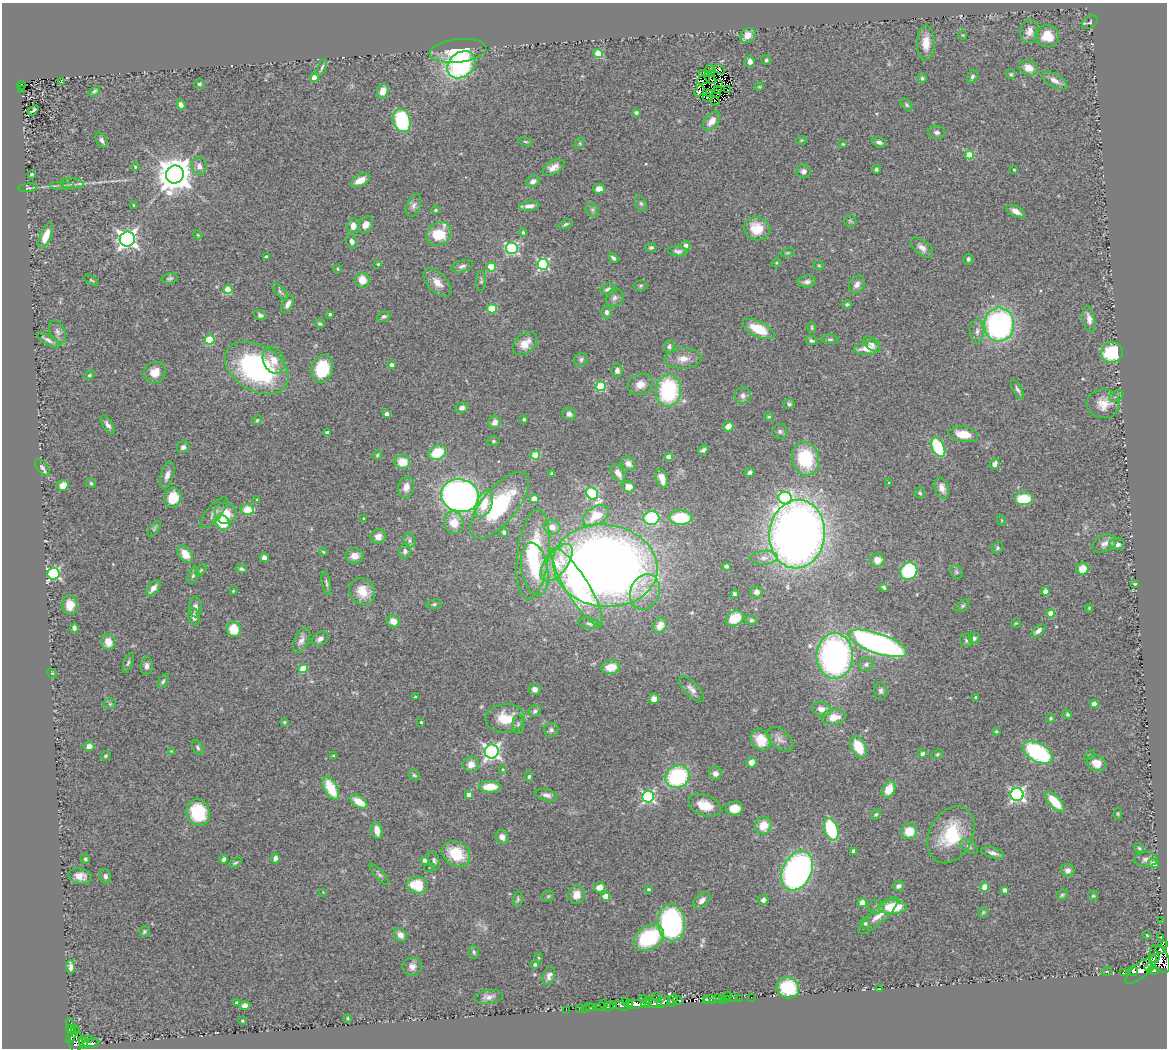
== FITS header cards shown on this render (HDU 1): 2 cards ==
NAXIS1  =                 1165
NAXIS2  =                 1046

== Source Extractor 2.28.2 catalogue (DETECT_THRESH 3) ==
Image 1165 x 1046 px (HDU 1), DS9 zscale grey, 1 PNG px = 1 image px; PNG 1169 x 1050 px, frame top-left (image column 1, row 1046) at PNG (2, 3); each listed source drawn as its Kron ellipse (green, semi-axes under 4 px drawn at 4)
Background 0.915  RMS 0.067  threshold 0.2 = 3 sigma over >= 5 px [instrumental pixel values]
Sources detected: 452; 6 with non-positive FLUX_AUTO (blend fragments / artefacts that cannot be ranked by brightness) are neither listed nor drawn; the other 446 listed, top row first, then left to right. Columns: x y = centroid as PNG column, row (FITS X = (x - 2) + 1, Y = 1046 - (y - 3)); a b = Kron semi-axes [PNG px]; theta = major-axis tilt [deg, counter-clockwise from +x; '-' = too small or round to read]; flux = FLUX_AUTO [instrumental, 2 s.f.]
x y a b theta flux
1090 22 8 5 36 7.6
1029 31 12 9 81 32
748 35 8 6 39 43
963 35 5 3 - 3.4
1047 36 12 11 - 77
926 43 17 9 89 63
458 51 28 11 6 130
598 53 4 4 - 170
766 60 5 4 - 7.8
750 61 6 5 - 18
461 65 15 12 40 620
322 67 9 3 67 9.5
1028 68 10 7 -23 42
709 69 4 2 - 5
720 69 5 2 - 0.48
703 73 4 3 - 1.7
711 73 3 2 - 3.8
1011 74 4 4 - 6
972 77 7 5 59 10
314 78 4 4 - 53
922 78 5 5 - 8.2
711 79 5 2 - 2
703 80 7 2 23 1.6
1055 80 14 6 -30 28
61 81 3 2 - 2.5
718 83 4 2 - 0.87
199 84 5 4 - 7.4
21 85 4 3 - 22
759 87 5 3 - 3.5
21 89 3 2 - 7.4
717 89 2 2 - 5.3
728 90 4 2 - 1.4
94 91 6 4 37 7.1
383 91 7 5 73 57
699 91 6 4 49 16
709 93 4 2 - 3.7
717 93 3 2 - 3.6
708 97 5 3 - 11
715 101 5 2 - 1.2
181 105 5 4 - 17
906 105 7 4 -45 7.9
33 110 6 3 39 6.4
636 113 3 3 - 12
402 121 12 9 -73 360
712 121 11 6 51 38
937 132 9 6 -6 15
102 140 8 5 -62 13
801 141 5 3 - 4.2
525 142 7 3 -9 6
879 142 7 5 -15 16
580 143 6 4 72 5.3
843 144 4 3 - 3.7
969 155 4 4 - 140
199 166 9 7 -76 23
135 167 4 3 - 4
553 167 12 6 28 30
876 169 4 4 - 8.1
1014 170 4 2 - 3.5
803 171 7 7 - 17
32 174 4 3 - 6.6
175 174 9 8 - 10000
360 180 10 5 27 57
533 181 7 5 24 21
72 184 11 5 -5 14
62 185 12 2 0 10
28 188 9 4 7 8.5
599 189 6 5 - 27
641 203 8 5 -63 11
134 205 3 3 - 5.1
414 206 12 6 66 20
529 206 10 5 7 26
436 210 4 3 - 5.5
592 210 7 6 - 10
1016 211 10 5 -28 34
850 221 6 6 - 8.1
566 224 7 3 20 7.8
366 225 9 7 56 34
353 226 7 6 - 37
757 229 13 11 -15 110
523 232 4 4 - 7.7
439 234 13 11 41 150
198 235 5 3 - 4.2
46 236 13 5 68 67
127 239 7 7 - 2000
352 242 6 5 - 16
686 245 4 4 - 15
651 247 5 4 - 9.4
512 248 6 5 - 520
922 248 13 7 -40 24
678 251 10 5 -6 14
788 253 7 3 9 6.6
266 256 3 3 - 7.4
613 258 6 3 -45 9.7
968 259 6 5 - 9.4
776 263 5 4 - 4.6
378 264 4 4 - 4.2
543 264 5 5 - 580
462 266 11 5 16 16
819 266 5 3 - 4.7
491 267 5 4 - 170
337 269 5 3 - 4.3
170 278 8 5 11 9.9
91 280 7 3 -35 5.6
362 280 8 7 - 59
481 281 10 5 86 9.8
807 282 9 5 2 16
437 283 17 9 -45 49
857 284 9 7 55 23
640 286 7 5 2 7.5
228 289 4 4 - 140
608 289 8 6 7 19
280 292 10 4 -47 11
615 298 9 8 - 17
288 304 9 5 62 24
847 304 4 4 - 6.9
492 309 5 4 - 180
606 312 6 5 - 16
330 314 3 3 - 7
260 315 6 4 -26 13
384 316 7 5 21 10
1089 319 13 6 -78 26
320 324 5 4 - 6.8
999 325 17 15 86 1100
812 328 5 3 - 4.9
759 329 17 7 -25 130
977 331 12 7 89 21
58 332 12 7 -62 19
830 339 9 3 -4 7.1
48 340 13 4 -31 16
210 340 5 4 - 270
811 341 6 4 -21 9.5
525 344 14 9 41 53
872 344 9 5 -40 17
669 346 6 5 - 10
867 348 13 6 6 65
1112 353 11 10 - 240
581 359 7 6 - 11
683 359 18 10 3 47
274 360 14 10 -66 63
391 365 4 4 - 18
256 368 34 22 -31 880
322 369 14 10 76 190
617 371 7 5 83 15
155 372 11 10 - 52
90 375 5 4 - 7.5
640 384 13 10 17 44
601 386 5 5 - 310
1017 389 10 4 -61 13
668 390 16 12 86 460
743 396 8 8 - 18
1117 396 7 5 27 8.6
789 404 6 4 -19 8.4
1103 404 16 14 1 58
462 408 6 5 - 18
387 414 4 4 - 20
569 414 7 6 - 18
769 417 4 4 - 5.3
524 419 3 3 - 9.4
257 420 5 4 - 5.6
495 422 6 6 - 25
108 425 10 5 -56 17
728 426 5 5 - 48
780 431 7 7 - 13
327 433 4 4 - 18
963 434 15 7 -8 74
493 441 6 5 - 7.3
183 447 6 5 - 13
938 447 10 6 -63 290
703 450 6 4 31 11
437 453 9 7 26 160
377 455 5 4 - 5.8
535 455 4 4 - 150
669 457 4 4 - 48
805 459 17 13 -77 260
402 462 7 7 - 78
628 464 7 6 - 27
994 464 6 4 62 32
42 467 9 5 -52 15
749 472 5 4 - 13
618 473 10 6 -58 26
552 474 3 3 - 6.2
167 475 14 6 73 25
662 478 10 5 -71 38
91 483 5 4 - 7.2
889 483 3 3 - 7
63 485 6 5 - 52
406 487 11 7 75 34
629 487 6 5 - 42
942 488 10 7 -71 33
592 493 7 5 -47 460
920 493 5 5 - 8.6
460 496 19 16 -17 1900
173 498 10 8 75 100
785 498 7 6 - 520
534 499 4 4 - 96
1024 499 9 7 0 130
257 500 3 3 - 5.7
484 504 14 8 69 94
499 505 41 17 51 390
247 509 7 5 -9 120
214 513 19 7 50 25
226 513 11 10 - 80
596 516 14 9 32 91
364 518 3 3 - 4.1
651 518 8 7 - 330
681 518 11 7 -1 200
1001 520 5 3 - 4.1
223 523 8 6 -39 140
454 523 11 10 - 78
552 527 8 7 - 24
154 529 9 4 55 7.6
504 532 5 4 - 8.2
797 534 34 28 82 4400
378 537 8 7 - 29
410 541 7 5 -75 12
1105 543 13 8 24 27
1117 544 7 6 - 18
997 548 6 5 - 7.4
405 551 7 6 - 14
323 552 4 3 - 4.4
185 554 9 6 -51 65
533 554 45 16 83 260
354 556 9 7 -3 37
264 557 5 4 - 15
764 558 13 7 4 26
877 560 7 6 - 36
557 563 22 11 52 180
605 566 52 41 -8 5100
726 566 4 3 - 15
241 569 5 4 - 9.4
535 569 27 13 -80 130
1083 569 6 5 - 65
201 570 7 4 46 6.3
909 571 9 8 - 360
956 572 7 6 - 8.4
54 574 6 6 - 650
193 575 9 5 73 11
326 583 12 3 -79 10
1135 584 3 3 - 6.9
577 587 45 11 -58 700
884 587 4 3 - 8.3
153 588 9 5 50 28
233 591 4 3 - 4.2
362 591 14 12 -56 76
645 592 18 14 69 88
756 592 6 6 - 20
1045 592 4 4 - 54
734 594 4 3 - 9.5
434 604 7 5 10 8.7
70 605 10 7 -85 72
963 606 8 5 38 8.4
195 607 10 6 -90 26
1089 608 4 4 - 4.2
1050 613 4 4 - 52
194 617 9 5 -74 20
735 618 9 7 26 110
751 620 6 5 - 8.9
393 621 7 6 - 37
589 623 11 5 -9 12
1016 623 5 4 - 4.2
660 625 8 6 58 53
74 628 4 4 - 16
234 629 8 7 - 100
1038 631 8 5 42 18
974 638 6 5 - 13
320 639 9 6 33 20
301 640 13 7 65 26
966 640 7 6 - 10
108 642 8 6 -72 51
878 643 30 10 -19 1600
835 656 23 18 -90 1400
128 663 10 4 70 9.8
866 664 8 6 18 13
147 666 9 6 88 18
611 667 9 7 8 67
303 669 4 4 - 130
52 673 5 4 - 5.2
163 681 8 4 57 9.5
535 689 6 5 - 22
691 689 17 7 -45 25
881 691 9 6 -85 13
415 697 3 3 - 6.4
976 697 3 3 - 7.1
654 699 5 5 - 47
110 704 5 5 - 8
1094 704 4 4 - 47
821 709 10 7 -19 35
535 711 6 5 - 10
1067 714 5 4 - 6.7
834 717 12 8 6 64
505 718 19 14 4 100
1051 718 4 4 - 5.6
284 722 4 4 - 4.8
421 722 3 3 - 5.1
518 725 9 5 89 11
551 730 7 7 - 14
996 731 3 3 - 5.4
780 739 15 9 -41 30
761 740 11 9 -54 94
89 746 5 5 - 30
858 747 11 7 -63 110
198 748 8 5 -61 9.9
171 751 3 3 - 3.1
492 752 7 7 - 1300
1038 753 16 9 -29 440
922 754 4 4 - 11
937 754 6 4 23 6.4
1090 755 6 4 27 7.3
105 756 5 4 - 6.7
334 756 3 3 - 5.1
752 763 5 5 - 26
1096 763 10 8 -27 50
471 764 8 7 - 35
503 769 4 3 - 3.8
715 773 6 6 - 21
414 775 6 5 - 7.3
529 776 5 4 - 7
677 777 12 11 - 450
490 787 11 5 0 100
331 788 12 6 -62 150
889 789 9 6 60 73
469 795 4 4 - 34
547 795 11 6 -14 19
1017 795 6 6 - 1100
648 796 6 6 - 710
359 802 9 5 -33 92
1055 802 13 5 -48 120
705 805 17 10 -20 75
735 808 8 7 - 59
198 813 13 11 -74 230
1118 814 6 4 85 5.7
876 815 6 4 47 6
763 825 9 8 - 78
831 829 11 6 -71 340
377 831 9 5 -78 50
909 831 8 8 - 83
951 835 30 21 63 230
502 837 7 6 - 24
969 847 10 6 -33 13
1139 848 6 4 -43 6.6
853 851 4 4 - 27
993 853 11 5 -15 20
456 854 15 12 -33 160
275 858 5 4 - 20
85 859 5 4 - 7.8
224 859 4 4 - 13
1146 859 11 7 2 20
424 860 4 3 - 14
434 861 9 5 -79 13
235 863 7 4 30 6.9
1153 864 5 4 - 32
429 867 5 3 - 3.3
1068 870 7 6 - 20
797 871 21 14 64 1300
379 874 13 4 -48 12
80 876 12 7 -10 37
105 876 7 5 -77 13
417 885 10 8 -12 140
898 886 5 4 - 15
599 887 6 5 - 48
985 887 4 4 - 100
648 889 3 3 - 6.5
1004 890 4 4 - 22
323 892 4 4 - 3.3
576 895 9 8 - 46
1062 895 6 5 - 6.7
548 896 6 5 - 6.3
605 896 4 4 - 88
1093 896 5 5 - 6.3
518 899 8 5 83 8
702 900 10 6 44 22
763 900 5 5 - 14
862 903 4 4 - 46
876 907 8 7 - 12
893 907 14 7 3 150
983 912 6 4 46 6.4
878 916 26 7 42 52
1162 921 2 2 - 4
671 923 18 13 -83 780
865 923 5 5 - 8.3
144 932 5 4 - 7.2
400 935 7 6 - 24
1147 935 4 3 - 4.2
1161 937 2 2 - 2.8
649 938 16 11 30 330
1164 945 3 2 - 840
1160 949 5 3 - 200
474 952 6 5 - 8.6
539 958 5 3 - 4.1
1154 958 5 3 - 400
1160 959 15 9 -65 1400
535 964 4 4 - 9.7
412 966 10 9 - 24
71 967 7 4 -84 18
1149 968 4 3 - 410
1141 970 20 7 40 1800
1153 970 5 3 - 420
1107 971 5 3 - 4.7
1133 971 5 3 - 120
1123 973 3 3 - 150
549 976 9 6 70 19
788 988 11 10 - 230
880 989 2 2 - 15
727 996 2 2 - 14
489 997 14 7 7 24
656 997 2 2 - 3.8
751 997 2 2 - 9.2
717 998 4 3 - 36
733 998 3 2 - 3.8
739 998 2 2 - 2.8
643 999 3 2 - 34
706 999 4 3 - 2.8
722 999 2 2 - 5.7
727 999 3 3 - 16
649 1000 4 3 - 99
673 1000 6 3 60 200
677 1000 5 3 - 180
710 1000 6 3 1 87
625 1001 3 2 - 110
664 1002 7 3 35 410
236 1003 4 3 - 5.9
603 1003 2 2 - 80
655 1003 7 4 2 85
629 1004 4 3 - 390
635 1004 10 4 4 1800
647 1004 5 3 - 120
245 1006 5 4 - 21
589 1006 3 2 - 18
609 1006 5 3 - 290
614 1006 4 4 - 180
622 1006 7 3 -21 300
601 1007 5 3 - 200
585 1008 2 2 - 19
593 1008 3 2 - 280
579 1009 2 2 - 9.1
566 1010 2 2 - 8.6
348 1018 3 3 - 6.1
242 1021 3 2 - 5.2
70 1023 6 4 -64 23
71 1029 5 3 - 26
75 1030 4 3 - 41
71 1037 6 3 59 120
89 1039 2 2 - 2.6
76 1042 9 6 83 470
83 1042 7 4 -68 190
91 1043 8 3 6 65
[6 non-positive-flux detections neither listed nor drawn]